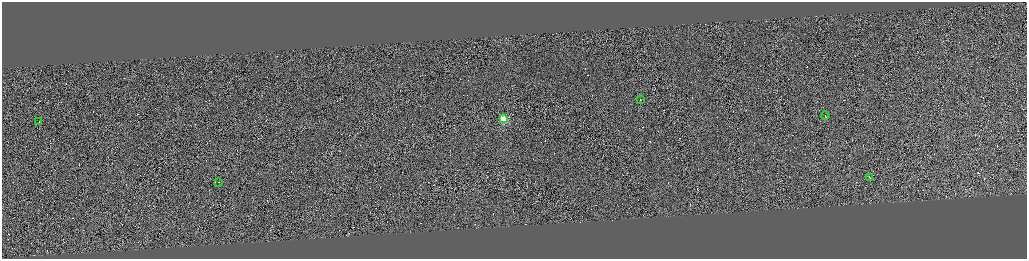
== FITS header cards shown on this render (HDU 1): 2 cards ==
NAXIS1  =                 4100
NAXIS2  =                 1026

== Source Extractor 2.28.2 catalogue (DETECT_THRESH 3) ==
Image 4100 x 1026 px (HDU 1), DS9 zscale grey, zoomed out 1/4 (1 PNG px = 4 x 4 image px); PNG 1029 x 261 px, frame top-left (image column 1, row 1025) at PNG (2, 2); each listed source drawn as its Kron ellipse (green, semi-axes under 4 px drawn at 4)
Background 0.666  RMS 4.1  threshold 12.4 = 3 sigma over >= 5 px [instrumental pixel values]
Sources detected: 298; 292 cannot appear on this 1/4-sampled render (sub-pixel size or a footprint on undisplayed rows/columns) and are neither listed nor drawn; the other 6 listed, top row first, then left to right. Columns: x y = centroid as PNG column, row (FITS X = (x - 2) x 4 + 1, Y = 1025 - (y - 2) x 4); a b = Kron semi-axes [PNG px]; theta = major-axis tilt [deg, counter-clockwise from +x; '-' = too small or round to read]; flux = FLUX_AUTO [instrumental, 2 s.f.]
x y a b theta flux
641 99 2 1 - 34000
826 115 4 1 - 35000
504 118 2 2 - 130000
39 122 3 1 - 32000
870 177 3 1 - 21000
219 182 2 1 - 23000
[292 sub-pixel or undisplayed-footprint detections neither listed nor drawn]